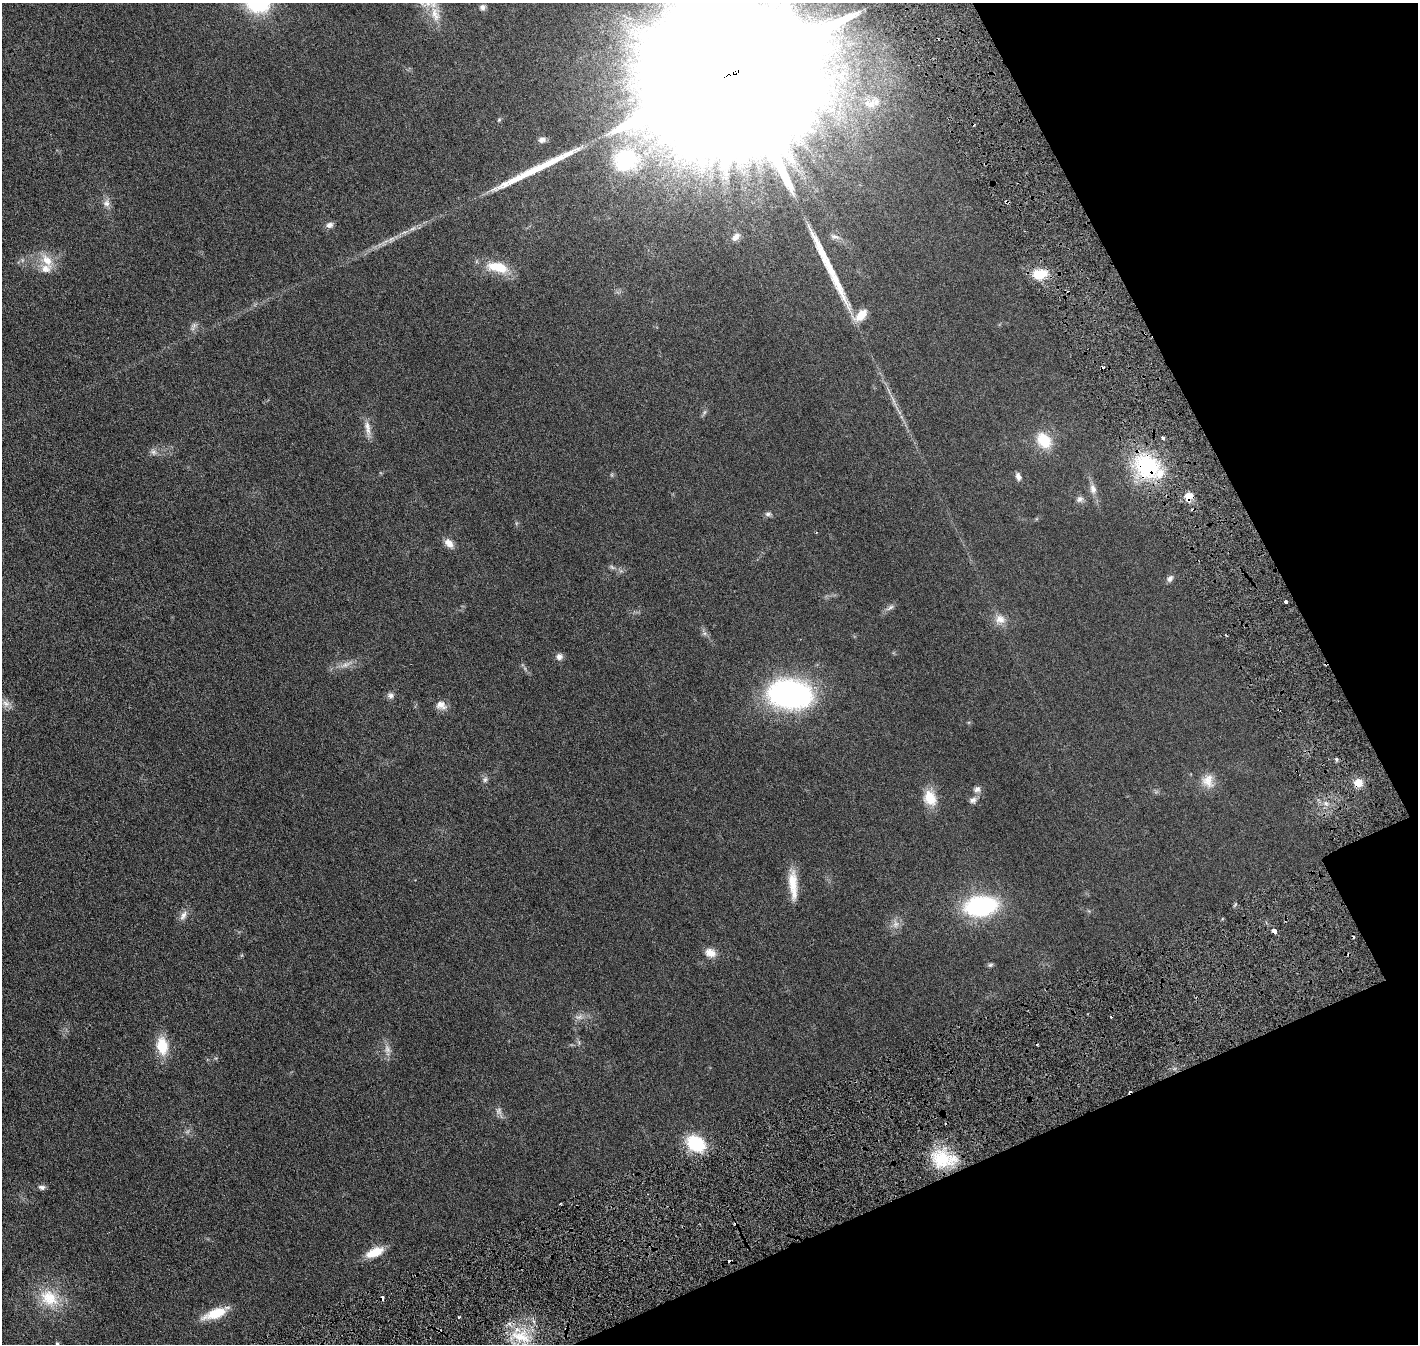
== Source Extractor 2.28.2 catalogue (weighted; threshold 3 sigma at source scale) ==
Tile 12 of 4 x 4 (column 4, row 3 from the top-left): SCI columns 4329-5744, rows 1526-2867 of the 5818 x 5839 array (HDU 1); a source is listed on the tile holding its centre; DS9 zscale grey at full resolution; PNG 1420 x 1346 px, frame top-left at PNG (2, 3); no overlay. Shown black and unused: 19% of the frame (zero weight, under 3 of 6 exposures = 1% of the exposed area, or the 3 px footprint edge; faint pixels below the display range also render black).
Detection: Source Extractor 2.28.2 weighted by HDU 2 'WHT'; one run over the whole footprint, this tile lists its part. Background 0.0254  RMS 0.0043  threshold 0.0176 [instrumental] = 3 sigma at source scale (4.09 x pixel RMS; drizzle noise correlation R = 1.36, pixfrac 0.8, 0.05/0.05 arcsec/px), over >= 5 px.
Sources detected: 81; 3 too faint to see at this stretch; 1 inside a brighter object's white glare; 10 cosmic-ray / hot-pixel residue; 2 long thin detections or spike segments (spike, bleed or trail) — not listed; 2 inside a brighter listed object's ellipse — not listed separately; the other 63 listed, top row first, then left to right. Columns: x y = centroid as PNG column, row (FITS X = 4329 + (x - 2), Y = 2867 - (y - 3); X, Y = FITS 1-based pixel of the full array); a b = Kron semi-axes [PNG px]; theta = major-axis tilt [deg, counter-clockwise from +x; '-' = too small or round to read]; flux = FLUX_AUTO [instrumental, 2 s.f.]
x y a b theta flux
482 7 8 8 - 1.2
435 14 23 12 -74 5.6
736 71 99 31 23 86000
876 102 16 14 72 5
542 140 9 6 7 1.5
626 160 48 41 10 44
1007 201 5 3 - 0.73
106 203 10 9 - 2
329 225 9 7 11 1.6
835 236 14 6 -13 1.5
736 237 11 8 49 2
47 260 21 12 -50 5.9
498 267 28 12 -13 10
1040 274 19 12 10 7.2
861 315 16 9 41 6.2
368 428 22 7 -80 2.9
1162 437 4 3 - 0.86
1044 440 15 12 -50 11
154 452 8 6 -21 1.2
1147 466 35 28 -49 31
1018 477 10 6 -76 1.6
1093 489 14 9 -74 2.2
1189 496 11 9 57 3.9
1080 499 10 8 39 1.4
768 514 9 6 6 0.95
449 543 14 8 -47 2.6
1170 578 9 7 50 1.3
1286 602 4 3 - 0.91
890 607 13 5 34 1.3
1000 619 14 12 -26 3.4
559 657 8 8 - 1.6
345 665 15 6 21 2.2
790 694 36 23 -5 98
390 695 9 7 -3 1.4
6 703 11 9 -19 2.4
441 705 13 10 -20 2.9
1336 759 5 3 - 0.54
485 780 8 5 63 0.96
1208 781 19 16 -87 4.9
1358 783 10 10 - 3.8
977 789 9 8 - 1.5
930 798 19 15 -65 7.2
973 800 10 8 19 1.4
792 883 31 12 -90 7.7
981 906 30 18 7 44
183 915 15 7 63 2.1
1274 931 4 4 - 3.6
710 953 13 10 -22 3.5
990 965 7 5 16 0.66
579 1017 11 5 18 1.5
162 1046 17 11 -83 11
387 1049 11 8 -64 2
499 1111 11 8 90 1.5
696 1143 17 13 -33 20
941 1159 26 22 -23 16
42 1187 10 6 -9 1.1
375 1252 19 9 23 7.5
49 1298 30 22 -41 13
215 1313 28 10 21 9.4
459 1317 4 3 - 0.51
566 1329 5 3 - 0.71
521 1337 28 12 -17 11
57 1343 5 4 - 0.57
Overlapping masked pixels (flux is a lower limit): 6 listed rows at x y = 736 71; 1007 201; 1147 466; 1189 496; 1358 783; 566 1329
Isophote crosses this tile's border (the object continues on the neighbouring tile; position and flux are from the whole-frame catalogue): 2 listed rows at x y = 736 71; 57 1343